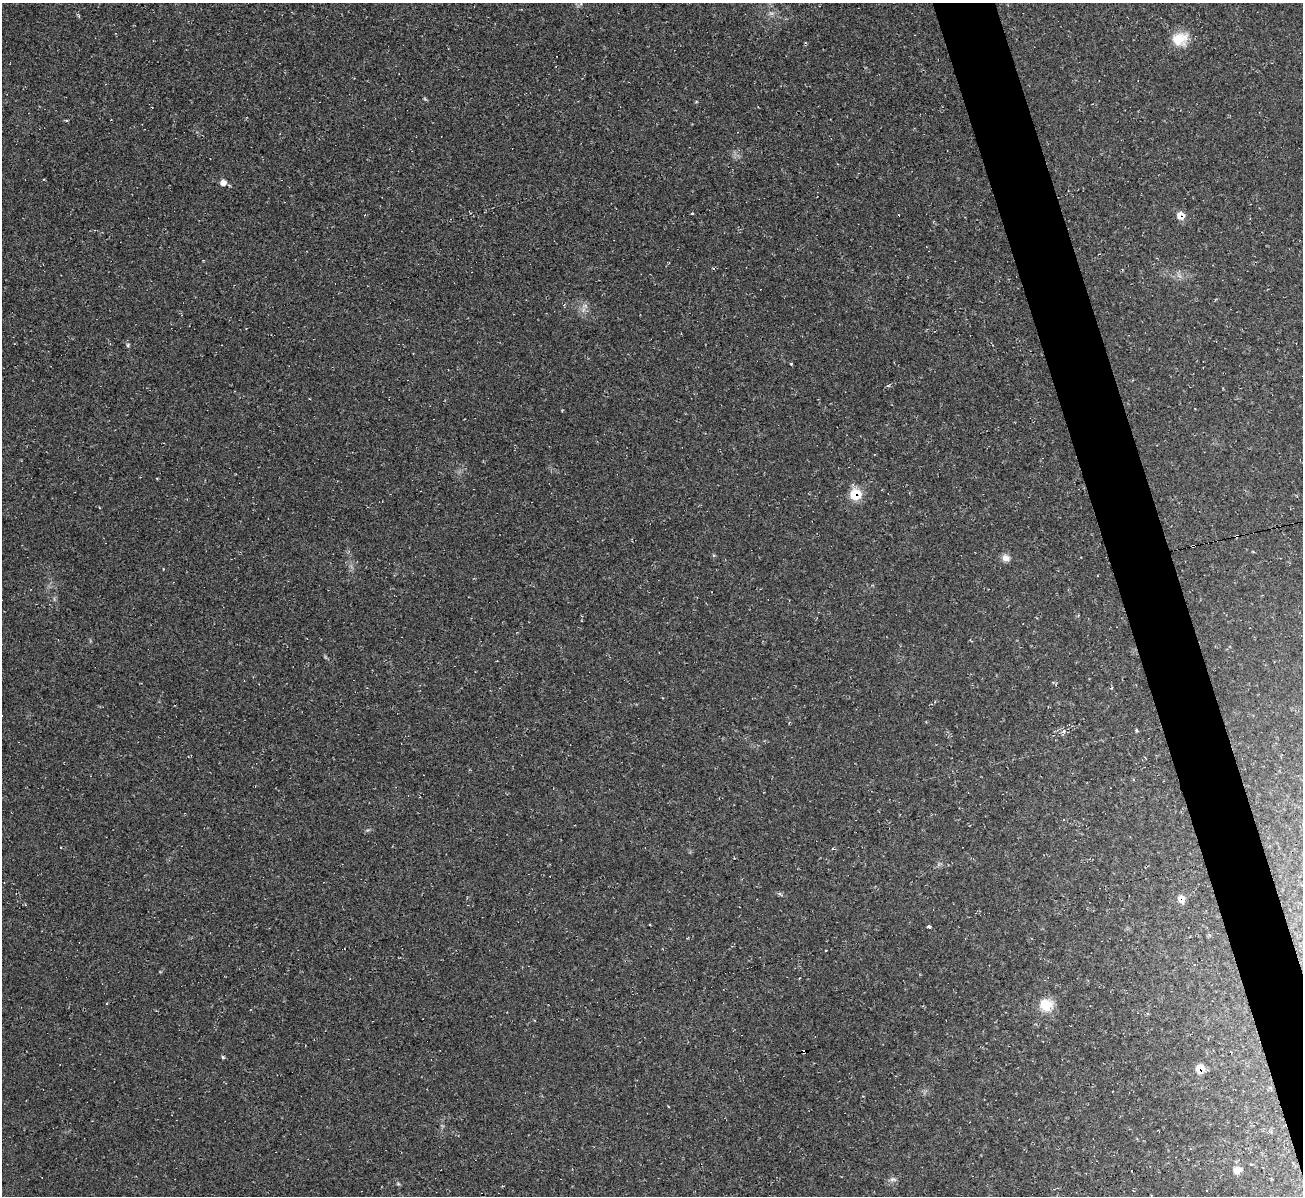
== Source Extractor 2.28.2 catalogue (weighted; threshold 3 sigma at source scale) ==
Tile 6 of 4 x 4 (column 2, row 2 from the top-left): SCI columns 1301-2601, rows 2532-3725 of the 5202 x 5184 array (HDU 1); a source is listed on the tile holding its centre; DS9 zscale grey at full resolution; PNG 1305 x 1198 px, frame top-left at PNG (2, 3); no overlay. Shown black and unused: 4% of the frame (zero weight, under 2 of 3 exposures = <1% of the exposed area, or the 3 px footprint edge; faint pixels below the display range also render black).
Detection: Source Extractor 2.28.2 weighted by HDU 2 'WHT'; one run over the whole footprint, this tile lists its part. Background 0.0513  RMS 0.0069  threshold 0.031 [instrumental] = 3 sigma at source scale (4.5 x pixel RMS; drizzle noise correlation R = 1.50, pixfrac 1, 0.05/0.05 arcsec/px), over >= 5 px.
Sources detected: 26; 6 cosmic-ray / hot-pixel residue — not listed; the other 20 listed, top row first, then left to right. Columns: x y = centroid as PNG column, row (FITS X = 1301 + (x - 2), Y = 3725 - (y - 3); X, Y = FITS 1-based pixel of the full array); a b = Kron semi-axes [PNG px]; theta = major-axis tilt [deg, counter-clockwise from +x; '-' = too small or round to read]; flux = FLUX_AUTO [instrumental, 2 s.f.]
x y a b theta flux
771 13 7 4 -18 1.5
1180 39 20 16 8 14
223 182 8 8 - 3.4
1181 216 9 9 - 5.9
585 305 7 4 -1 1.6
128 345 5 4 - 0.96
792 364 3 3 - 2.1
888 386 5 3 - 0.88
855 494 10 10 - 17
1193 546 4 2 - 1.4
1006 558 11 9 -17 3.8
1137 730 4 3 - 1.1
1063 732 5 3 - 1.4
1181 899 9 7 -75 4.8
929 927 4 3 - 5.9
1046 1005 15 13 -13 14
223 1057 5 4 - 0.99
1200 1069 8 7 - 11
1237 1170 10 9 - 4.4
893 1179 10 5 -5 1.9
Overlapping masked pixels (flux is a lower limit): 5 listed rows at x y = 1181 216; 855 494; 1193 546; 1181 899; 1200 1069